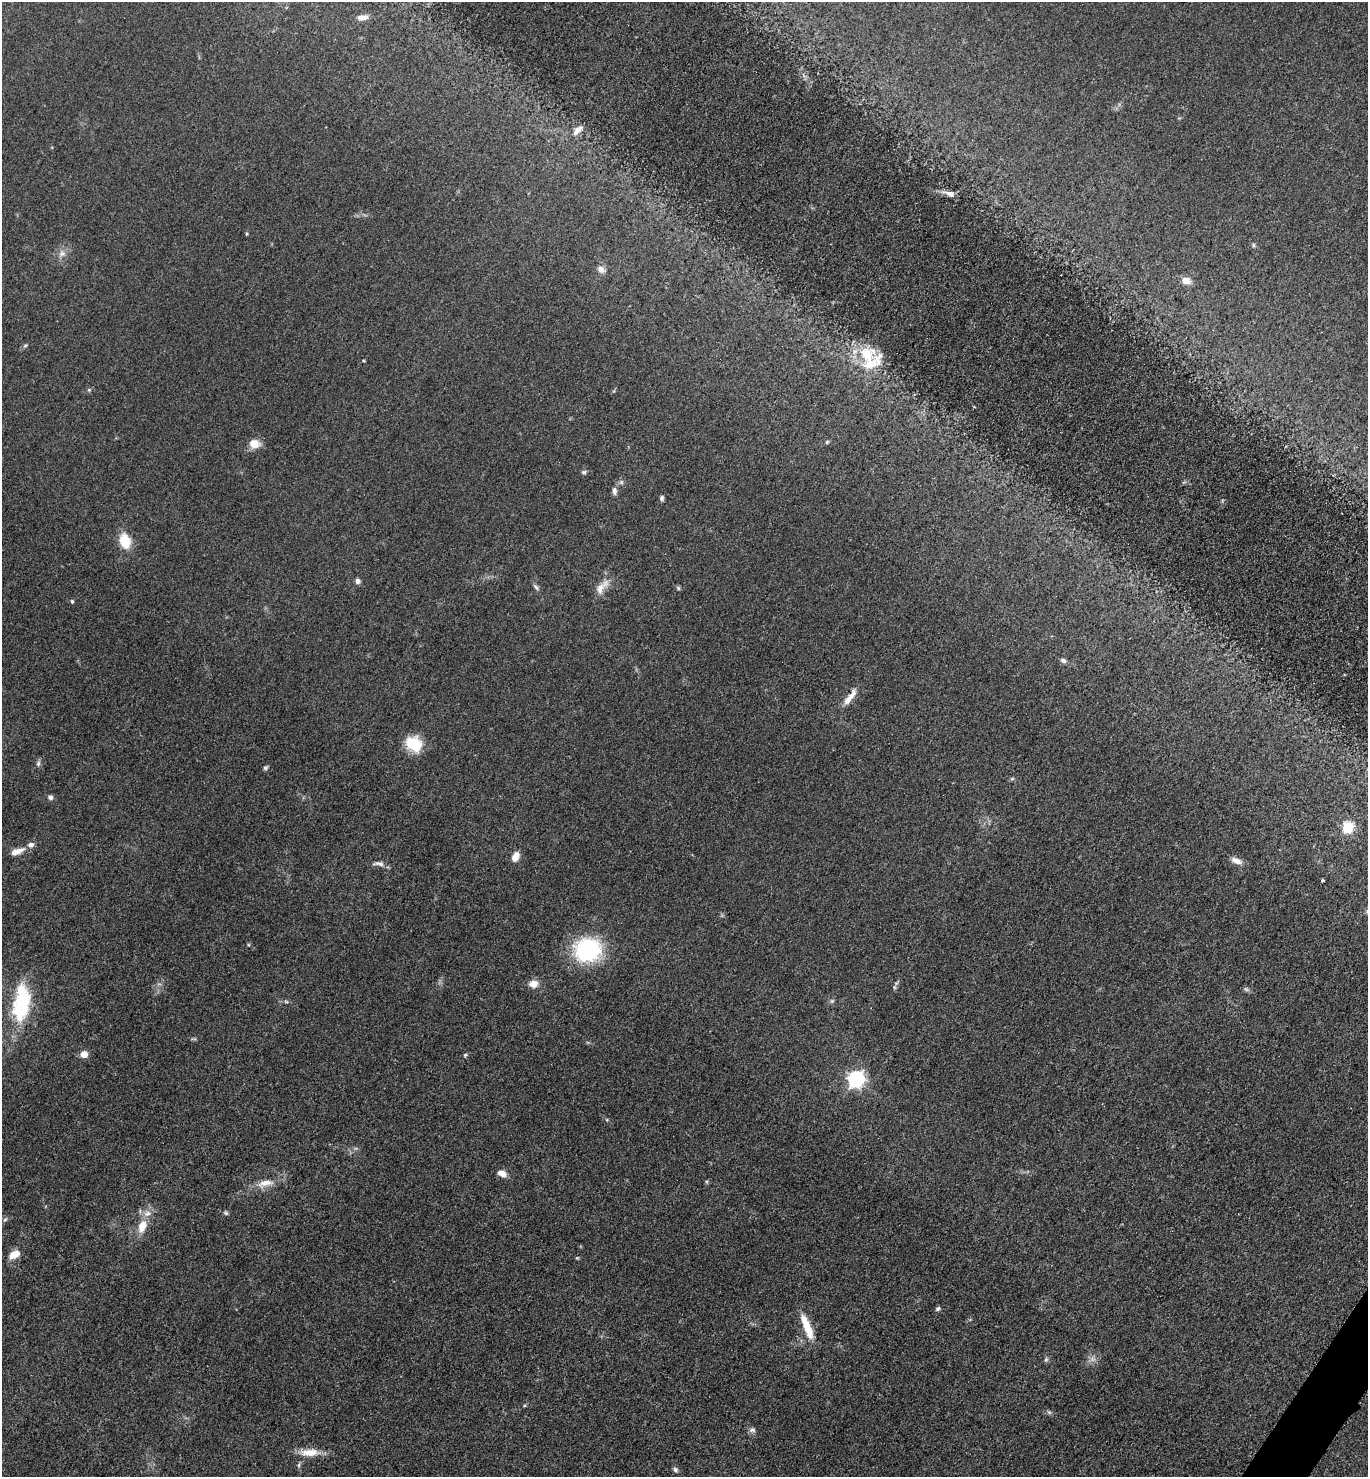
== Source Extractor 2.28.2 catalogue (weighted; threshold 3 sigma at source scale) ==
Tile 6 of 4 x 4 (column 2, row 2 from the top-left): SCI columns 1669-3034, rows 2964-4438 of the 5928 x 5924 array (HDU 1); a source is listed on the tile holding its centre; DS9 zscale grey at full resolution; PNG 1370 x 1479 px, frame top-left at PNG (2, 2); no overlay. Shown black and unused: <1% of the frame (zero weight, under 3 of 5 exposures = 1% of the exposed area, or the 3 px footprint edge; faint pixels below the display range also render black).
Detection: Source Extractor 2.28.2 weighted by HDU 2 'WHT'; one run over the whole footprint, this tile lists its part. Background 0.0496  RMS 0.0058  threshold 0.0261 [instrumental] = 3 sigma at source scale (4.5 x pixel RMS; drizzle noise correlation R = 1.50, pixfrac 1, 0.05/0.05 arcsec/px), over >= 5 px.
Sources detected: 63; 2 inside a brighter listed object's ellipse — not listed separately; the other 61 listed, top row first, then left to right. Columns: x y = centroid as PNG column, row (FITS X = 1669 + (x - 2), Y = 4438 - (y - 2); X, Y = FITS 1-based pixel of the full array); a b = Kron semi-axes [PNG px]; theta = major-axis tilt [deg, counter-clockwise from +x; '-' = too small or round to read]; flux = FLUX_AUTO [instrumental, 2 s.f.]
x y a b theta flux
362 17 15 7 6 3.8
578 130 18 8 44 4.2
949 194 15 7 -24 3.2
246 234 5 3 - 0.62
1253 245 5 5 - 0.88
62 254 10 8 0 3.2
601 269 10 7 -38 3
1186 281 8 7 - 6.1
25 345 6 4 3 0.8
869 358 36 25 -48 30
89 390 5 5 - 0.82
827 442 5 4 - 0.75
254 444 11 9 -7 7.3
584 472 7 5 15 1.1
614 491 9 6 -88 2.2
662 498 6 5 - 1.4
125 541 16 11 -73 13
358 581 7 6 - 1.7
536 587 10 5 -50 1.5
602 587 26 9 49 6.2
678 588 6 5 - 0.88
72 601 5 4 - 0.88
1063 660 8 5 -26 1.6
850 697 28 7 55 5.9
414 744 18 14 -38 18
38 763 7 5 70 1.3
265 768 6 5 - 1
1012 779 6 4 2 0.82
50 797 6 5 - 1.9
1348 827 6 5 - 50
17 851 17 7 21 5.3
515 857 12 8 66 4.4
1236 861 14 7 -23 4.1
378 864 18 6 -1 2.6
1322 880 3 3 - 1
588 950 23 20 16 68
533 984 10 9 - 4.9
894 987 6 4 -72 0.87
1246 989 7 4 -45 1.1
832 1001 6 5 - 0.98
286 1002 6 4 -3 0.91
21 1004 45 19 83 45
84 1054 6 6 - 5.7
465 1055 5 5 - 0.82
856 1079 7 7 - 180
502 1173 10 6 -16 4.5
265 1183 25 9 12 7.3
226 1213 7 4 -27 1
5 1219 7 5 30 1.1
142 1226 17 10 69 8.7
14 1254 13 7 28 6.9
577 1258 5 4 - 0.61
938 1309 6 5 - 1.4
807 1327 34 9 -68 11
1092 1359 8 6 -11 2.1
1046 1360 6 5 - 1
1049 1412 7 4 -19 1
752 1430 9 7 -4 1.7
310 1452 24 10 4 8.6
299 1465 6 4 89 0.96
675 1470 7 6 - 1.5